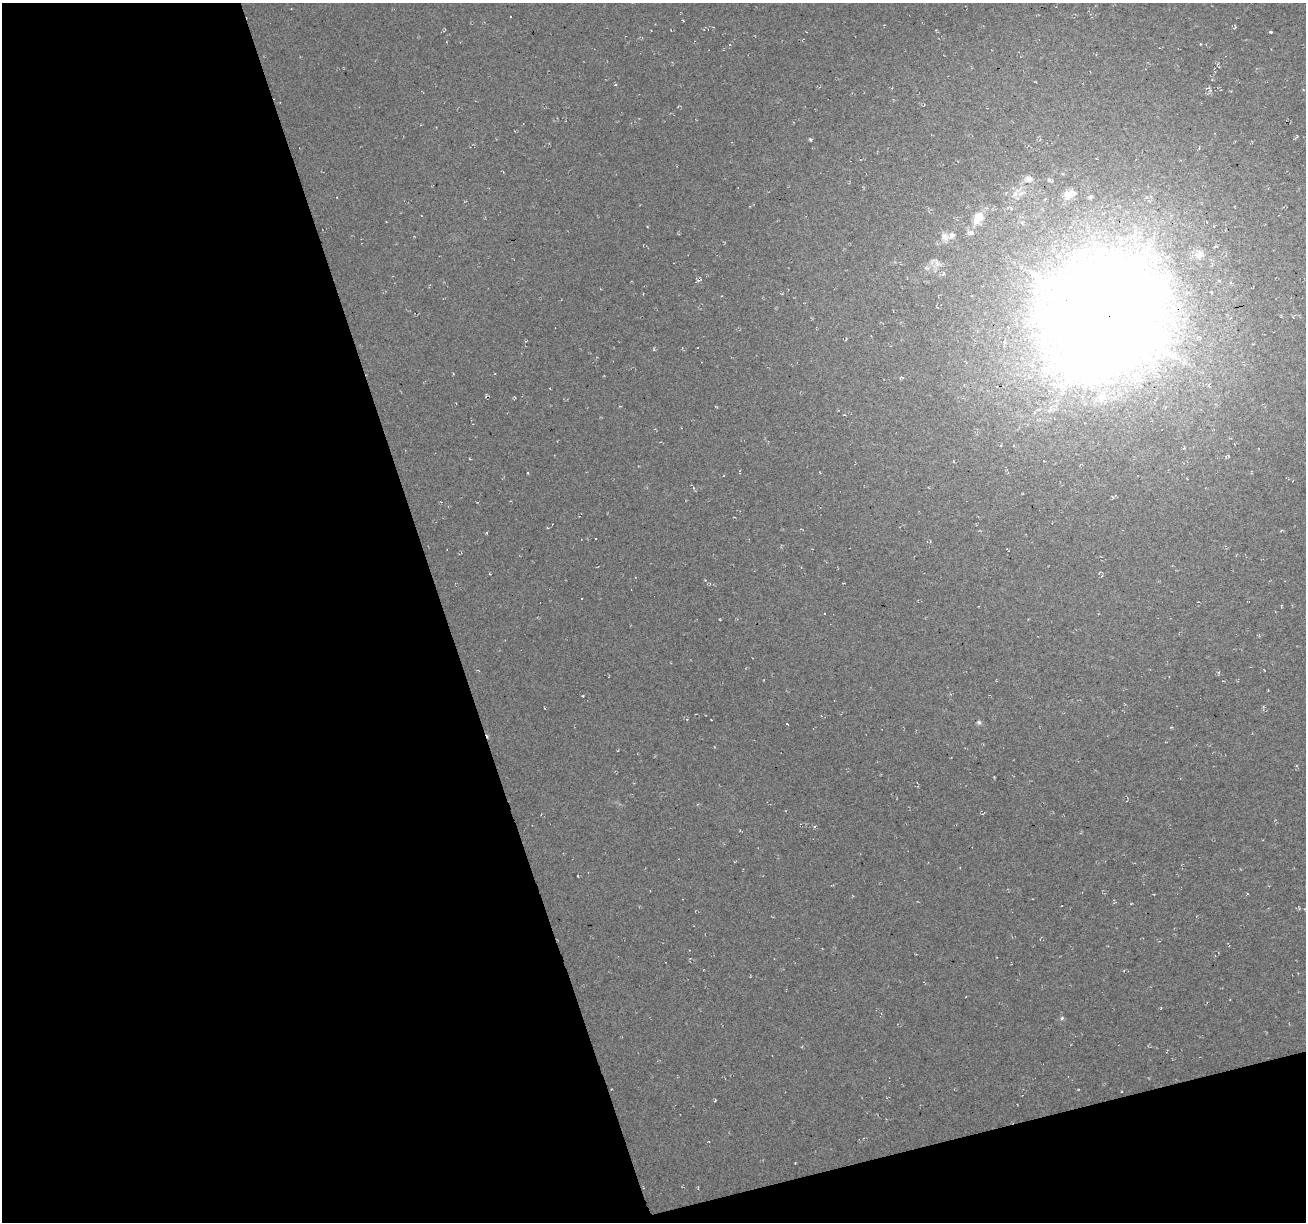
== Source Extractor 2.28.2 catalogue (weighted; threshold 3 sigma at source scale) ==
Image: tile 3 of 2 x 2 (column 1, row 2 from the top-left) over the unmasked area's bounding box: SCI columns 1-1304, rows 50-1269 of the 2609 x 2523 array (HDU 1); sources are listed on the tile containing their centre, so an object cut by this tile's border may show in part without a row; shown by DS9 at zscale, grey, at full resolution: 1 PNG px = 1 image px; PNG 1308 x 1224 px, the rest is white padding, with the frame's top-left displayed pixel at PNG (2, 3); no overlay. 38% of this frame is shown black and not used: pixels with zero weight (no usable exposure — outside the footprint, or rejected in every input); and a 3 px margin inside the footprint's outer edge (the drizzle kernel's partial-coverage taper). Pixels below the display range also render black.
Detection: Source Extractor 2.28.2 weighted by HDU 2 'WHT'; one run over the whole footprint, this tile lists its part. Background 0.00373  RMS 0.0089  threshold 0.04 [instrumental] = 3 sigma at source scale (4.5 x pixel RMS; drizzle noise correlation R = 1.50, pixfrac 1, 0.0396/0.0396 arcsec/px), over >= 5 px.
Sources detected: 45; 8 cosmic-ray / hot-pixel residue — not listed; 2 inside a brighter listed object's ellipse — not listed separately; the other 35 listed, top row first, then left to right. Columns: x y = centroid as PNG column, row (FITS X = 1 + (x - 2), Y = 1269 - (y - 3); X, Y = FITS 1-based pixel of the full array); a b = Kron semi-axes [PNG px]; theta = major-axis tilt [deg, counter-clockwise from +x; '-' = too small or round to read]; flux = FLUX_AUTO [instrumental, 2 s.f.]
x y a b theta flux
510 16 2 2 - 0.72
683 20 3 2 - 0.63
1271 32 3 3 - 1
1200 44 4 2 - 0.6
615 85 4 3 - 0.73
1297 136 5 3 - 0.84
811 139 5 3 - 1.4
1096 158 3 2 - 0.52
1028 179 13 9 8 5.5
1050 180 7 4 -2 1.6
1015 193 19 7 52 8.3
1069 194 18 11 25 9.1
1133 203 3 3 - 0.91
1011 208 5 3 - 1
978 218 17 11 59 17
945 237 13 9 -56 5.7
1199 254 14 12 42 8.9
937 263 15 6 -61 5.2
927 268 7 4 -34 1.9
1106 316 47 42 49 8400
846 339 5 3 - 0.89
654 350 5 3 - 0.92
901 377 6 3 29 0.99
1102 395 19 12 69 17
1184 447 5 3 - 0.99
1281 530 5 3 - 0.81
487 533 4 2 - 0.84
824 613 3 2 - 1.4
1268 690 2 2 - 0.52
1263 707 5 3 - 1
687 719 3 3 - 0.71
979 722 6 5 - 1.9
787 724 3 2 - 0.74
1062 1018 5 5 - 1.5
715 1100 4 3 - 0.75
Overlapping masked pixels (flux is a lower limit): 1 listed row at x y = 1106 316
Unlisted compact peaks at least as high as the median listed source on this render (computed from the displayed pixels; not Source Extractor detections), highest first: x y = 583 696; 528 473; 1161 1008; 1171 727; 578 876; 814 827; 1235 27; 1218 672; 1264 670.